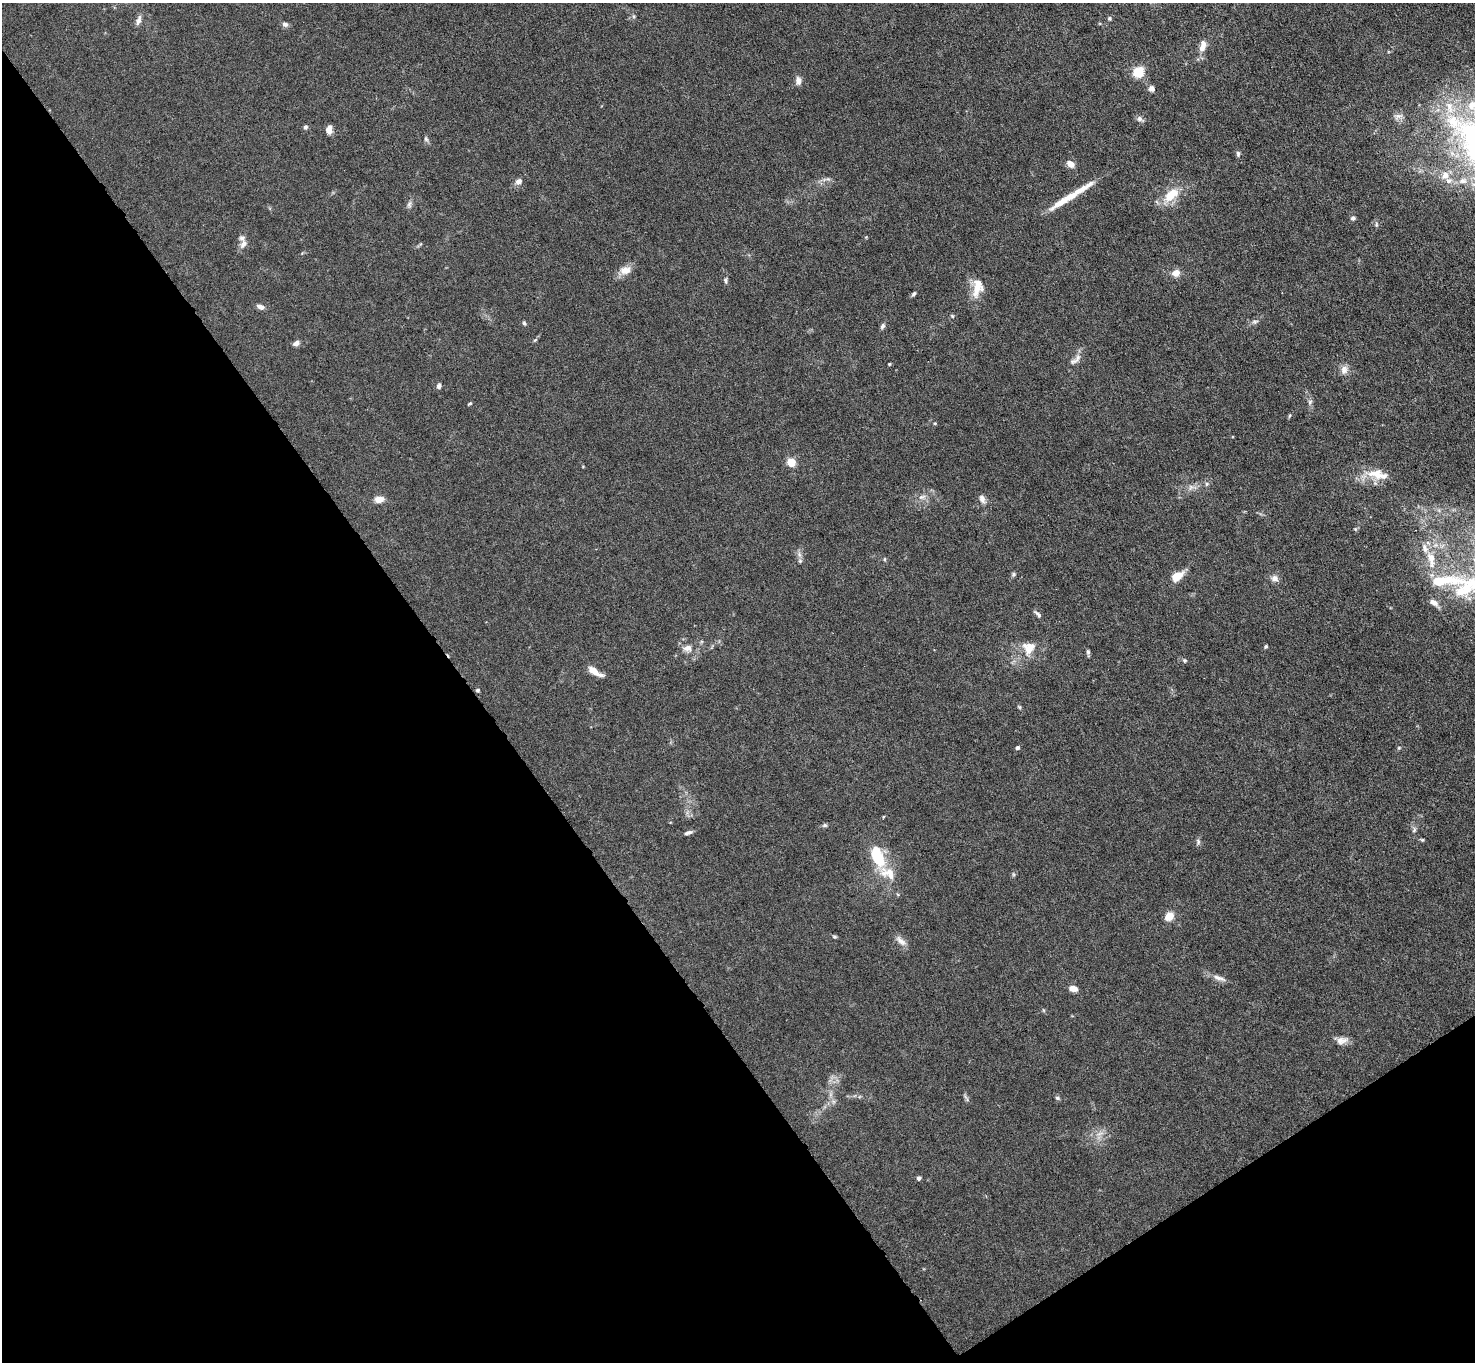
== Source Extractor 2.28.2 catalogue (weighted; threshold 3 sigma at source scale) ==
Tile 14 of 4 x 4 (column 2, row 4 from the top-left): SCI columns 1475-2947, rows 155-1514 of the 5894 x 5888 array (HDU 1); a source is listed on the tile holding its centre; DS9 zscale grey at full resolution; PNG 1477 x 1364 px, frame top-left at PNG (2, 3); no overlay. Shown black and unused: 36% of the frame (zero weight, under 4 of 8 exposures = <1% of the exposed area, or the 3 px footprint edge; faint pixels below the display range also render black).
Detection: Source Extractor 2.28.2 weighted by HDU 2 'WHT'; one run over the whole footprint, this tile lists its part. Background 0.0261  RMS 0.0022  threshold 0.00888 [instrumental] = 3 sigma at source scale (4.09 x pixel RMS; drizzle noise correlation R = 1.36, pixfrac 0.8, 0.05/0.05 arcsec/px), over >= 5 px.
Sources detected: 100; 13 inside a brighter listed object's ellipse — not listed separately; the other 87 listed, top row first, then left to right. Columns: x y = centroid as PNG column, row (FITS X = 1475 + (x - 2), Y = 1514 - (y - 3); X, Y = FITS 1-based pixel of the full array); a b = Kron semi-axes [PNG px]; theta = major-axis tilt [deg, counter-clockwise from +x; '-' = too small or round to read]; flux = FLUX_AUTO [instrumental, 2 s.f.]
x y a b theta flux
1109 18 6 5 - 0.33
139 20 14 6 75 0.99
285 24 8 6 -2 0.68
1202 46 17 8 78 2
1138 72 9 8 - 5.7
798 81 10 7 89 1.1
1151 89 7 7 - 0.86
1398 116 14 7 14 1
1140 119 10 6 -34 0.72
305 127 6 5 - 0.5
329 129 9 6 -90 1.5
1471 133 51 36 67 31
426 139 8 5 -73 0.49
1238 154 8 5 85 0.45
1070 164 8 6 -35 1.7
828 179 8 5 -4 0.54
1449 180 9 8 - 1.2
518 181 6 6 - 1.3
1080 190 43 8 31 3.9
1171 195 17 9 42 5.5
409 205 10 5 77 0.64
1353 218 6 5 - 0.47
1376 225 7 5 84 0.39
243 244 12 7 59 1
625 270 15 10 10 2.2
1176 273 8 7 - 1.9
726 280 8 5 -82 0.47
976 289 26 10 81 3.3
914 294 8 4 52 0.4
261 307 9 5 -20 0.97
952 316 6 4 -46 0.26
1255 322 9 5 10 0.58
524 323 6 4 -79 0.34
882 326 8 5 65 0.52
535 340 6 4 44 0.3
296 343 8 6 33 0.84
1073 361 14 7 12 0.91
889 364 4 3 - 0.23
1344 370 13 9 76 1.3
439 386 7 6 - 0.56
1310 402 7 5 48 0.46
470 403 5 3 - 0.25
1289 416 6 4 71 0.23
935 423 4 4 - 0.23
791 462 5 5 - 6.1
1376 474 27 14 -8 4.4
1207 484 6 5 - 0.37
1191 487 9 6 72 0.74
922 497 12 6 18 0.94
379 499 10 7 8 1.9
982 499 13 7 -66 0.99
1355 529 5 5 - 0.3
1425 548 13 8 -75 1.5
799 555 9 5 -70 0.7
884 559 5 3 - 0.24
1013 574 6 5 - 0.37
1177 576 10 6 35 4.7
1274 578 9 9 - 1.1
1442 581 114 27 -8 23
1038 614 12 5 -44 0.62
1266 646 5 4 - 0.29
687 648 13 9 10 1.5
1029 648 19 17 52 3.8
1088 652 7 5 -81 0.41
1184 660 6 5 - 0.31
594 671 16 6 -33 2.7
478 690 5 4 - 0.33
1019 707 6 4 -45 0.27
1017 748 4 4 - 0.57
1399 748 5 4 - 0.27
825 825 6 5 - 0.41
1414 830 9 5 71 0.52
688 832 11 4 17 0.62
1198 842 9 5 -81 0.52
877 856 28 14 -68 8.3
1013 874 6 4 -71 0.28
1169 916 10 8 41 2.4
834 937 6 5 - 0.3
901 941 18 8 -40 1.3
1219 978 22 6 -19 1.4
1073 988 8 5 -16 1.9
1043 1010 6 4 -71 0.24
1342 1040 16 10 13 1.6
965 1097 10 4 -50 0.45
1057 1098 6 5 - 0.37
1100 1134 12 5 26 1
919 1178 4 4 - 0.7
Isophote crosses this tile's border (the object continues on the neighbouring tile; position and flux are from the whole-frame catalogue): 2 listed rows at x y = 1471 133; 1442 581